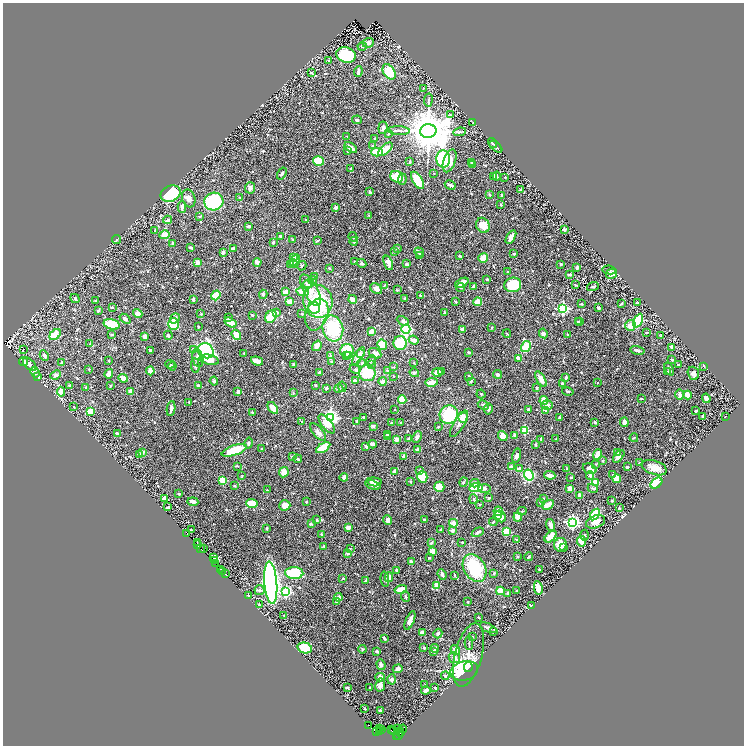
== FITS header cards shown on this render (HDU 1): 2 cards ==
NAXIS1  =                 1483
NAXIS2  =                 1487

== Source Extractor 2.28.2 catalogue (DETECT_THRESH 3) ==
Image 1483 x 1487 px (HDU 1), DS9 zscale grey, zoomed out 1/2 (1 PNG px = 2 x 2 image px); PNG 746 x 748 px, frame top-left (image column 2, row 1486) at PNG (3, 3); each listed source drawn as its Kron ellipse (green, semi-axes under 4 px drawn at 4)
Background 0.544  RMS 0.026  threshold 0.0795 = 3 sigma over >= 5 px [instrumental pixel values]
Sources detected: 711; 26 cannot appear on this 1/2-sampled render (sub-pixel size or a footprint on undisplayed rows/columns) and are neither listed nor drawn; of the other 685, the 500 brightest by FLUX_AUTO listed and drawn (185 fainter detections omitted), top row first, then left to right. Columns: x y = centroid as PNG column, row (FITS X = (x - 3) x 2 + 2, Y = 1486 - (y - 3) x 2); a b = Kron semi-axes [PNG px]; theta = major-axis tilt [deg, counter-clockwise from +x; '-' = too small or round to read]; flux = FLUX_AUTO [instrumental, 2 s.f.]
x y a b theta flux
368 43 6 4 22 17
362 47 4 3 - 6.1
346 55 10 7 -15 250
328 61 3 2 - 5.3
358 71 5 2 - 20
389 72 8 5 -57 170
311 73 2 2 - 13
423 88 3 2 - 4.6
428 100 6 3 82 7.9
450 115 3 3 - 4.6
357 120 5 3 - 8.5
473 123 2 2 - 7.8
383 128 6 4 84 13
399 131 11 3 -3 12
428 131 8 7 - 24000
459 132 6 3 7 7.4
388 134 4 2 - 4.4
347 136 3 3 - 3.7
374 138 3 2 - 4.4
493 143 5 3 - 6.1
372 146 2 2 - 14
496 147 7 3 -41 9.6
351 148 7 3 -37 37
385 149 9 4 41 80
347 150 3 3 - 11
377 152 5 3 - 160
443 159 8 7 - 260
318 161 6 4 -16 140
449 161 12 6 71 74
410 162 3 3 - 7.5
472 163 4 3 - 6.2
473 165 4 3 - 5.2
351 169 3 2 - 13
434 173 2 2 - 4.4
282 174 6 3 58 10
493 176 4 3 - 11
497 176 4 2 - 7.3
397 177 7 5 -29 120
505 177 3 3 - 5.3
402 179 6 4 85 8.6
417 180 10 5 -59 180
450 185 6 2 -29 17
250 188 6 5 - 18
521 190 4 2 - 20
370 192 3 2 - 6.4
171 194 10 7 23 430
489 195 3 2 - 8.7
501 195 2 2 - 3.9
240 197 3 3 - 5.8
189 198 9 6 -69 28
214 202 9 9 - 380
501 205 3 2 - 5.9
182 207 5 3 - 19
335 208 3 2 - 33
369 215 4 3 - 4.3
200 216 4 3 - 7.3
168 220 4 4 - 16
306 220 3 3 - 4.8
483 225 8 6 -59 74
248 226 3 2 - 13
155 230 3 3 - 5.5
564 230 3 3 - 17
165 235 5 3 - 78
280 236 2 2 - 14
353 237 4 2 - 4.8
511 237 7 3 59 30
293 239 2 2 - 4.1
117 240 4 3 - 4.7
318 240 4 2 - 10
354 241 4 3 - 13
273 242 3 2 - 11
172 243 4 3 - 5.2
191 247 3 2 - 11
233 248 3 3 - 20
397 249 4 3 - 10
394 251 3 2 - 4.7
223 252 3 3 - 19
419 252 5 3 - 21
514 254 3 2 - 3.9
420 256 2 2 - 16
459 256 3 2 - 6.5
294 257 4 4 - 15
483 258 5 4 - 57
295 260 6 3 58 36
257 262 4 3 - 23
354 262 3 2 - 5.3
197 263 4 3 - 21
293 263 4 3 - 14
361 263 5 3 - 12
388 263 8 4 -69 43
406 264 2 2 - 17
561 264 3 3 - 6.3
291 265 3 3 - 33
302 266 5 3 - 4.1
329 268 3 2 - 4.1
577 268 3 3 - 14
609 270 7 3 -10 7.8
508 272 3 2 - 3.8
570 274 4 3 - 8.9
611 274 5 5 - 44
314 277 3 3 - 4.4
487 279 4 3 - 4
313 280 4 4 - 10
462 283 7 3 25 49
308 284 5 4 - 26
384 285 3 2 - 5.2
513 285 8 7 - 250
575 285 4 2 - 4.3
593 286 6 3 18 9.2
473 287 4 3 - 6.9
461 288 4 3 - 9.8
376 289 6 4 -39 25
311 290 17 7 -61 56
397 290 4 2 - 3.7
285 292 4 3 - 42
302 292 6 4 -12 58
263 294 5 3 - 9.4
216 295 5 4 - 72
420 296 3 2 - 7.3
75 298 5 2 - 8.6
405 298 3 3 - 8.1
353 299 4 3 - 60
193 300 3 2 - 22
96 301 3 3 - 4.7
290 301 4 4 - 33
318 301 16 14 -79 340
456 302 3 2 - 4.4
478 302 4 4 - 51
581 303 2 2 - 4.2
622 303 3 2 - 4.5
638 303 3 2 - 7.7
112 307 3 2 - 6.9
314 308 6 5 - 45
563 308 4 4 - 740
598 308 3 2 - 11
98 310 4 3 - 6.3
277 312 4 3 - 16
444 313 4 2 - 5.9
138 314 5 4 - 29
201 314 3 3 - 5
302 314 3 2 - 8.8
317 314 16 11 69 58
252 315 3 3 - 4.8
271 317 7 5 57 100
175 318 5 4 - 19
229 318 3 2 - 11
125 319 6 3 -39 17
403 321 6 4 -27 15
638 321 7 4 64 290
578 322 3 3 - 8.4
580 322 3 2 - 6.2
230 323 6 3 -32 110
112 324 8 5 -15 170
173 324 5 5 - 100
630 326 5 5 - 52
198 327 3 2 - 5.1
491 327 2 2 - 5.9
333 328 13 10 -75 230
406 329 4 4 - 570
462 329 4 3 - 16
371 331 3 2 - 46
543 333 5 3 - 19
647 333 3 2 - 4
507 334 4 2 - 3.6
55 335 6 4 43 120
112 335 3 2 - 6.8
168 335 5 3 - 7.4
236 335 5 3 - 67
568 335 3 2 - 4.4
145 336 3 3 - 25
661 336 2 2 - 5.7
414 340 5 3 - 36
400 343 7 6 - 150
90 344 4 3 - 4.8
382 345 5 5 - 120
317 346 6 3 57 40
526 347 6 4 57 100
672 347 4 3 - 14
24 349 2 1 - 38
194 349 4 4 - 13
150 350 3 2 - 9.8
637 350 7 2 -12 15
206 351 8 7 - 930
347 351 7 7 - 130
468 352 3 2 - 10
244 353 2 2 - 4.2
375 353 6 5 - 31
360 354 3 3 - 19
346 355 3 3 - 9.5
44 356 6 4 -61 17
330 356 4 4 - 7.1
349 356 4 3 - 25
358 356 10 3 58 36
198 358 9 5 -78 33
518 358 4 3 - 17
209 360 9 5 -12 46
672 360 4 2 - 8
109 361 2 2 - 4.3
257 361 6 3 -18 41
371 361 6 3 51 7.1
24 362 4 3 - 42
62 362 3 2 - 7.7
332 362 3 3 - 8.5
362 363 4 4 - 8.5
414 363 3 3 - 4
30 364 8 5 -46 24
170 364 4 2 - 6.5
293 364 3 2 - 5.2
372 365 4 3 - 6.1
678 365 3 2 - 7.3
172 366 4 3 - 9.8
195 366 7 3 -85 10
704 366 3 3 - 3.5
394 367 4 3 - 4.8
89 369 3 2 - 3.7
355 369 6 4 -27 12
669 369 7 2 -66 12
387 370 3 3 - 5.8
150 371 4 3 - 46
35 372 5 4 - 11
319 372 3 2 - 11
437 372 5 4 - 56
441 372 3 2 - 4.8
668 372 2 2 - 3.8
367 373 8 8 - 190
414 373 5 4 - 9.1
693 373 7 5 -72 21
109 374 5 3 - 37
497 374 4 3 - 14
56 375 5 4 - 15
394 376 3 3 - 3.6
469 376 3 3 - 10
37 377 4 3 - 12
566 377 4 2 - 9.5
123 378 5 3 - 40
541 379 8 4 -58 46
214 381 4 3 - 11
355 381 4 3 - 11
382 381 4 3 - 28
471 381 3 2 - 6.7
432 382 6 3 9 56
597 382 2 2 - 10
562 383 3 2 - 14
69 385 2 2 - 9.5
198 385 3 3 - 12
316 385 3 3 - 4.9
110 386 3 2 - 4.7
86 387 3 2 - 11
342 387 5 3 - 6.9
326 388 3 2 - 10
339 388 4 3 - 9.9
537 388 4 3 - 9.8
131 391 3 2 - 47
568 391 6 3 -13 6.8
61 392 5 3 - 51
238 392 4 3 - 23
293 393 3 3 - 4.7
481 394 4 3 - 4.3
680 394 5 4 - 18
688 395 4 3 - 53
641 398 2 2 - 6
706 398 5 3 - 17
402 399 4 3 - 110
544 401 4 4 - 59
189 402 2 2 - 3.6
483 405 6 4 -26 9.7
547 405 6 4 -2 18
74 407 4 3 - 5.5
171 408 7 3 83 18
273 408 7 3 -53 47
395 409 2 2 - 8.1
488 409 5 3 - 14
528 410 3 3 - 5.9
546 411 3 2 - 28
696 411 3 2 - 11
90 412 4 3 - 81
252 412 3 3 - 5.8
449 415 9 9 - 240
703 416 4 2 - 16
330 417 4 4 - 1700
363 417 2 2 - 5
463 417 5 5 - 52
725 417 2 2 - 5.2
559 418 3 2 - 6.7
357 421 3 3 - 8.9
302 422 2 2 - 6.9
595 422 3 2 - 5.4
624 422 4 3 - 40
391 423 3 2 - 7.9
401 423 2 2 - 34
327 424 11 5 -51 65
459 424 15 5 59 28
373 426 4 3 - 9
438 427 3 3 - 6.4
525 430 3 3 - 240
318 432 11 5 -49 22
117 433 2 2 - 24
387 435 3 2 - 11
515 435 3 3 - 23
503 436 5 4 - 56
388 437 2 2 - 7.7
417 437 6 3 64 16
634 438 4 3 - 4
396 439 3 3 - 24
408 439 3 2 - 6.5
541 439 4 2 - 3.5
556 439 2 2 - 3.7
249 443 5 4 - 14
372 444 4 2 - 19
536 445 3 3 - 4.9
366 446 3 3 - 11
323 448 8 3 31 150
262 449 3 3 - 8.4
234 450 13 5 20 170
417 450 2 2 - 22
143 452 4 3 - 14
618 453 2 2 - 7
139 454 4 3 - 8.9
597 455 6 3 68 82
292 456 3 3 - 4.2
517 456 7 4 75 18
619 456 7 4 50 22
403 457 3 3 - 11
298 459 4 3 - 5.2
603 461 3 3 - 4.5
639 463 4 3 - 5.6
596 464 3 2 - 5.4
237 466 3 2 - 4.1
511 467 4 4 - 27
627 467 3 3 - 6.3
654 468 13 7 -18 50
519 469 4 3 - 29
567 469 3 2 - 6.5
590 469 7 5 -21 37
420 470 4 3 - 5
394 471 4 3 - 24
284 472 5 4 - 40
529 475 5 4 - 520
550 475 5 3 - 26
612 475 3 3 - 6.9
242 476 3 3 - 4
590 476 4 4 - 11
344 477 4 3 - 24
422 477 6 5 - 160
571 477 2 2 - 8.6
617 479 4 3 - 110
223 480 3 3 - 190
410 481 3 3 - 6.8
374 482 7 4 -5 31
463 482 5 3 - 5.8
595 482 3 3 - 83
475 483 4 4 - 13
656 483 6 4 41 160
373 485 8 3 -17 21
235 486 4 3 - 5.2
439 487 5 5 - 82
476 488 7 4 8 200
593 488 5 4 - 7.6
485 489 6 4 -2 14
570 489 3 3 - 47
267 490 2 2 - 3.7
179 494 2 2 - 6.5
580 495 4 3 - 41
489 498 3 3 - 8.9
164 499 4 3 - 57
474 499 5 3 - 8.1
543 499 4 3 - 4.7
612 501 2 2 - 7.1
193 502 5 3 - 20
306 502 2 2 - 7.1
540 502 3 3 - 4.6
252 503 5 4 - 75
479 504 3 2 - 5.4
285 505 6 5 - 52
548 505 6 3 30 64
168 507 4 2 - 7.2
619 508 2 2 - 5.2
498 511 5 4 - 77
522 511 4 2 - 4.7
595 514 6 3 55 280
497 515 3 3 - 18
500 516 6 5 - 43
518 517 4 4 - 37
424 519 3 2 - 5
317 520 3 3 - 5.8
388 520 5 3 - 30
493 522 4 2 - 5
572 522 4 4 - 1300
595 522 10 6 20 40
453 523 4 4 - 36
311 524 3 2 - 4.3
551 525 6 4 -73 23
348 527 4 3 - 31
267 528 3 2 - 4.6
441 529 3 2 - 4
191 530 2 2 - 3.8
452 531 4 3 - 15
506 531 4 3 - 170
478 532 6 3 29 14
187 534 2 1 - 14
321 534 2 2 - 23
585 535 5 4 - 8.3
551 536 7 4 46 60
517 540 3 3 - 6.3
581 541 5 3 - 86
197 542 2 1 - 14
462 542 2 2 - 5.1
431 543 4 2 - 9.7
197 545 3 1 - 100
560 545 7 6 - 69
324 546 3 2 - 5.8
350 548 2 2 - 3.6
564 548 3 2 - 4.5
201 549 2 1 - 15
203 549 3 2 - 110
432 552 3 3 - 61
348 553 3 2 - 14
214 557 2 1 - 11
518 557 3 3 - 3.8
529 557 4 3 - 6
429 558 4 3 - 4.5
215 560 3 3 - 310
411 561 3 2 - 19
215 563 2 1 - 32
475 568 15 10 -58 280
221 569 2 1 - 33
396 570 3 3 - 8.4
539 570 3 3 - 3.8
223 571 2 1 - 7.7
294 573 9 6 -3 220
494 573 3 3 - 7.5
225 574 2 1 - 4
442 574 5 3 - 19
455 575 4 3 - 5.5
389 577 5 4 - 32
343 578 2 2 - 8
385 579 8 3 -84 8.4
365 581 4 3 - 6.2
271 583 21 6 -85 2700
436 585 3 3 - 62
538 588 7 3 -81 43
401 589 6 4 14 44
259 590 5 5 - 13
500 591 4 4 - 71
517 591 2 2 - 4
286 592 3 3 - 530
508 593 2 2 - 9.3
248 595 3 2 - 4
338 597 4 2 - 33
405 597 5 3 - 8.2
336 602 3 2 - 15
468 602 3 2 - 4.6
260 605 4 3 - 5.8
532 605 3 2 - 4
284 615 2 2 - 4
479 618 2 2 - 5.4
410 620 10 3 68 43
488 628 9 3 -20 14
493 631 3 3 - 5
422 633 4 3 - 14
438 633 5 3 - 12
472 637 2 2 - 4.9
384 638 4 2 - 11
469 643 6 3 -90 5.9
305 648 7 5 -14 210
424 648 3 2 - 5.9
362 649 4 3 - 5.2
435 649 4 3 - 12
455 650 5 3 - 31
377 651 2 2 - 36
434 651 3 3 - 5.7
468 655 33 13 75 110
454 658 6 5 - 19
381 665 5 4 - 17
468 667 5 3 - 230
398 669 5 4 - 26
464 671 14 9 13 500
445 676 4 4 - 11
380 677 4 4 - 19
392 679 5 3 - 14
380 685 7 5 79 26
425 685 3 3 - 4.2
370 687 2 2 - 5
348 688 4 2 - 8.8
435 688 3 2 - 5
426 690 4 2 - 22
365 708 3 2 - 5
380 710 2 2 - 27
368 725 2 1 - 12
379 729 3 1 - 21
391 729 2 1 - 61
397 729 3 2 - 49
403 729 4 2 - 17
382 730 3 1 - 12
394 731 3 3 - 19
376 732 2 1 - 80
380 732 2 1 - 24
400 732 5 3 - 120
399 735 2 1 - 7.1
397 736 2 1 - 7.9
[185 fainter detections neither listed nor drawn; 26 sub-pixel or undisplayed-footprint detections neither listed nor drawn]